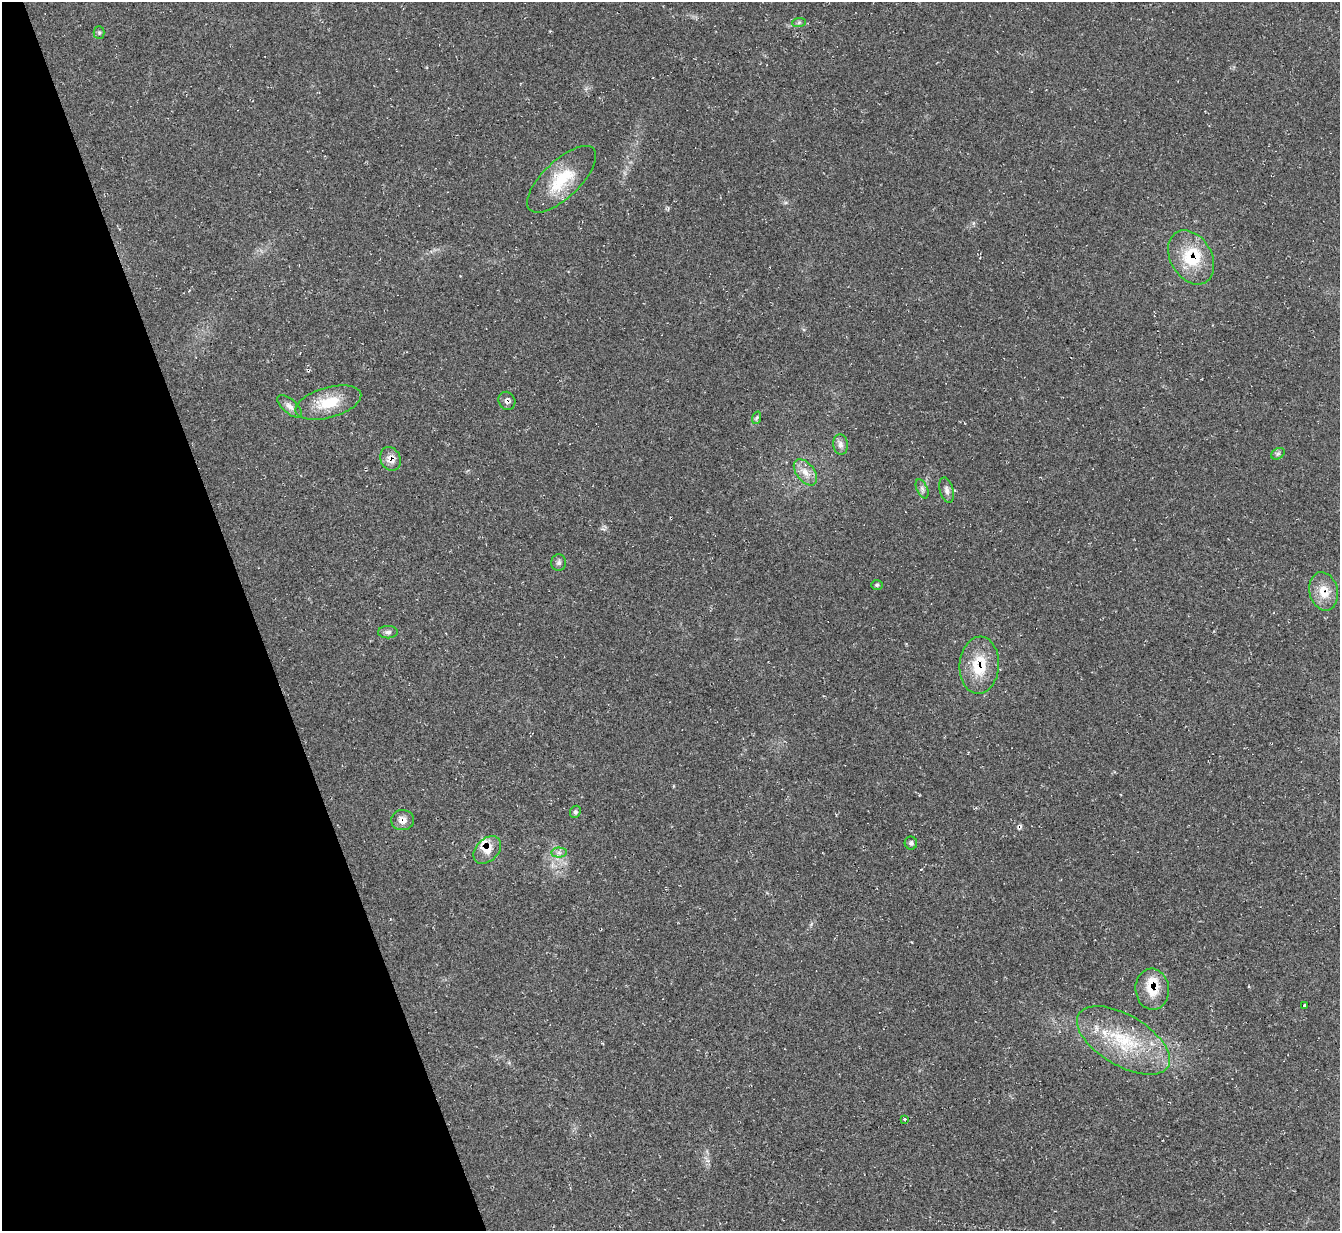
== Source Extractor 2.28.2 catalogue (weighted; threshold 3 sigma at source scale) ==
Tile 5 of 4 x 4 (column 1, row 2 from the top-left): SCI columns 8-1345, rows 2738-3966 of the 5358 x 5342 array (HDU 1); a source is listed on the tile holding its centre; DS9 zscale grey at full resolution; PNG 1342 x 1233 px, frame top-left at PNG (2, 2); each listed source drawn as its Kron ellipse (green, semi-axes under 4 px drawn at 4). Shown black and unused: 19% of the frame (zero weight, under 2 of 3 exposures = <1% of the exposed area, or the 3 px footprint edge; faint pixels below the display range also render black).
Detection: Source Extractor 2.28.2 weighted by HDU 2 'WHT'; one run over the whole footprint, this tile lists its part. Background 0.0474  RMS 0.0067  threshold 0.0302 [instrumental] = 3 sigma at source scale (4.5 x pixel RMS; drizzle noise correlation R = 1.50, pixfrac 1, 0.05/0.05 arcsec/px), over >= 5 px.
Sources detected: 34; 1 cosmic-ray / hot-pixel residue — neither listed nor drawn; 5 inside a brighter listed object's ellipse — not listed separately; the other 28 listed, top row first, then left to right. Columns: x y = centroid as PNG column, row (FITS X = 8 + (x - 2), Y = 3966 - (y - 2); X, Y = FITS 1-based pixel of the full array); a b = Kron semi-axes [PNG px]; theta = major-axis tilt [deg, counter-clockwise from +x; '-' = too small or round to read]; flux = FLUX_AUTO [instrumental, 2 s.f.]
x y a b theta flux
799 23 7 4 2 1.1
99 32 6 5 - 1.3
562 179 44 18 44 27
1191 257 29 20 -59 27
507 401 9 8 - 2.6
328 403 34 15 16 20
290 406 15 7 -41 3.7
756 418 6 4 70 1.1
840 444 10 7 -84 3.3
1278 454 7 5 31 1.4
390 459 12 10 -64 6.2
805 472 15 9 -53 6.4
922 489 10 5 -65 2.1
947 490 13 7 -77 3.1
559 563 8 7 - 2
877 585 6 5 - 1
1324 591 19 14 -77 12
388 632 10 6 1 2.2
979 665 29 19 86 24
575 812 6 5 - 1.4
403 820 11 10 - 5
911 843 6 6 - 1.7
487 850 16 11 46 7.9
559 853 7 5 -1 1.9
1152 989 20 17 -85 17
1305 1005 3 3 - 1.6
1123 1040 52 25 -30 47
904 1119 3 3 - 2.3
Overlapping masked pixels (flux is a lower limit): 8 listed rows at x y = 1191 257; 507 401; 390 459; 1324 591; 979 665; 403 820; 487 850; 1152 989